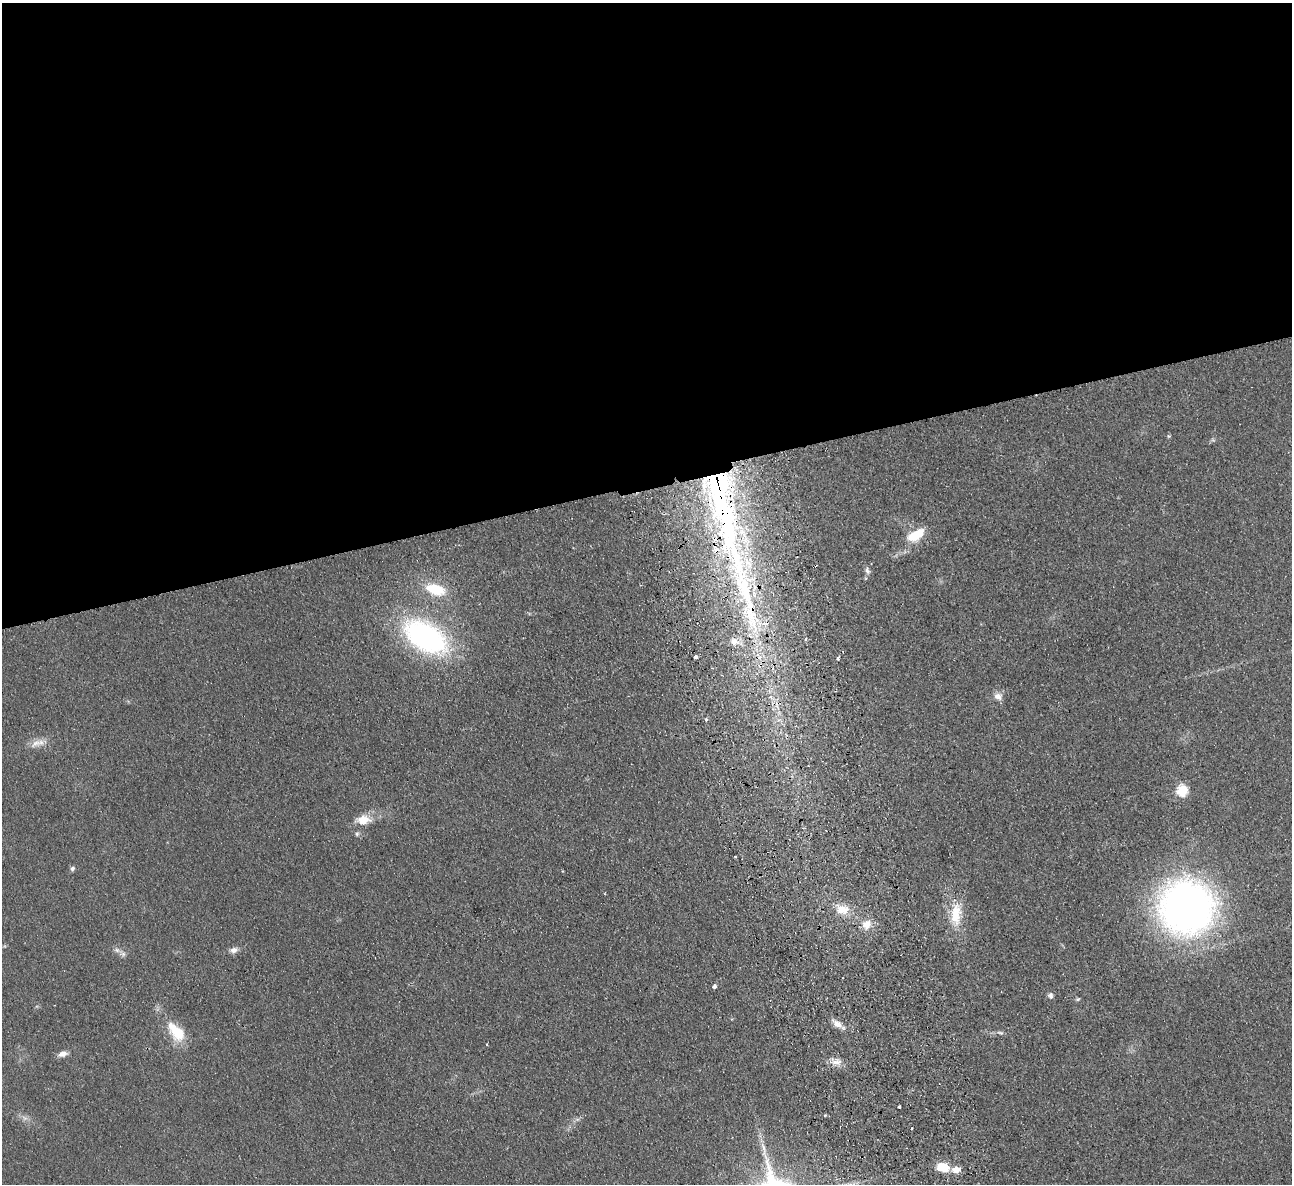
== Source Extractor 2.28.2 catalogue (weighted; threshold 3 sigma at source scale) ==
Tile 2 of 4 x 4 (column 2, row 1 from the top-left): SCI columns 1346-2635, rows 3830-5011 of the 5272 x 5176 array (HDU 1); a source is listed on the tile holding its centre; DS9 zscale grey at full resolution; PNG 1294 x 1186 px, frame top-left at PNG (2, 3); no overlay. Shown black and unused: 41% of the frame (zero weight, under 2 of 3 exposures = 3% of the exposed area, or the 3 px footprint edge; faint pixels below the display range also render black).
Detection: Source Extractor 2.28.2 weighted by HDU 2 'WHT'; one run over the whole footprint, this tile lists its part. Background 0.0624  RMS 0.0095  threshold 0.0429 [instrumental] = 3 sigma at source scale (4.5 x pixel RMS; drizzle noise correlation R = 1.50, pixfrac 1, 0.05/0.05 arcsec/px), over >= 5 px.
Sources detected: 46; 2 cosmic-ray / hot-pixel residue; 2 long thin detections or spike segments (spike, bleed or trail) — not listed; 2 inside a brighter listed object's ellipse — not listed separately; the other 40 listed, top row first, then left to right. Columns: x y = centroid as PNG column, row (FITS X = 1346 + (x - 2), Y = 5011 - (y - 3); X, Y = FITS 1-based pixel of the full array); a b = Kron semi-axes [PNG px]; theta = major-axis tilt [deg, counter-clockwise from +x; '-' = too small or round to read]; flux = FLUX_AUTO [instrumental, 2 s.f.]
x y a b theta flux
1169 436 5 5 - 1.1
717 484 73 26 -72 220
915 535 21 10 31 27
717 549 8 7 - 7.3
748 562 23 5 -57 13
867 570 10 6 -73 3.3
435 590 25 13 -16 33
425 637 45 26 -33 220
806 639 3 3 - 1.2
734 642 10 9 - 6.5
696 657 4 3 - 7.2
838 658 4 3 - 2.2
998 696 11 8 -27 6.1
706 719 3 3 - 3
36 743 20 9 28 9.1
1182 791 6 6 - 86
363 820 21 14 6 17
357 834 6 6 - 1.9
735 856 3 2 - 1.4
72 869 7 6 - 2.2
1187 907 40 39 - 640
842 909 19 13 -4 16
956 914 35 14 86 28
866 925 15 13 57 11
234 950 11 7 15 4.8
123 954 11 6 -29 3.9
714 986 5 4 - 3
1050 996 7 6 - 3.1
1078 999 6 4 44 1.3
837 1024 15 7 -37 7.2
176 1032 30 16 -51 30
1000 1033 10 5 -11 2.3
487 1044 4 2 - 0.81
63 1054 11 6 17 5.8
836 1062 17 7 6 7.5
899 1106 3 3 - 1.9
24 1118 9 5 -33 3.7
577 1119 7 4 -18 1.8
912 1128 2 2 - 1.2
943 1167 15 10 -5 21
Overlapping masked pixels (flux is a lower limit): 2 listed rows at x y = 717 484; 717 549